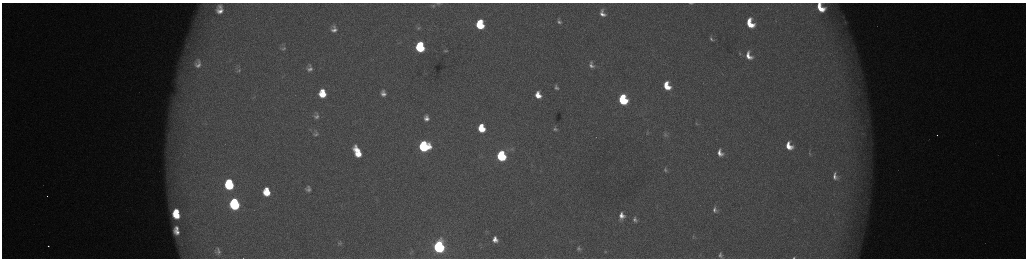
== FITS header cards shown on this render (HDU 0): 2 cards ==
NAXIS1  =                 2048 /fastest changing axis
NAXIS2  =                  512 /next to fastest changing axis

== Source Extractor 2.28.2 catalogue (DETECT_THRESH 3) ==
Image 2048 x 512 px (HDU 0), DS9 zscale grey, zoomed out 1/2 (1 PNG px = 2 x 2 image px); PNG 1028 x 260 px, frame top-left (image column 1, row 511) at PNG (2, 3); no overlay
Background 173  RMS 1.9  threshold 5.81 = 3 sigma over >= 5 px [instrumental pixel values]
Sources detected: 76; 6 cannot appear on this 1/2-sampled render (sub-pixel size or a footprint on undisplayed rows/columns) and are not listed; the other 70 listed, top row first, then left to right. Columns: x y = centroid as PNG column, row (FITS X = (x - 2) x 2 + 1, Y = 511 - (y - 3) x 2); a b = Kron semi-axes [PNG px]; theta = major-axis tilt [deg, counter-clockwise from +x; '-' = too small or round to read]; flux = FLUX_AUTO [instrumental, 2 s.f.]
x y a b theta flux
438 3 6 3 0 550
691 3 8 3 -5 920
433 6 6 3 -4 500
820 8 9 5 -54 8900
220 10 12 9 86 5300
602 13 9 6 -68 2900
559 21 9 6 -66 1800
845 21 6 2 -65 480
750 23 9 6 -67 12000
480 25 7 6 - 23000
418 28 5 3 - 510
334 29 11 9 -84 3800
711 39 10 5 -59 1400
187 47 6 4 57 1000
420 47 7 6 - 37000
283 49 9 6 5 1300
445 51 3 2 - 340
740 54 6 4 -76 610
749 56 11 7 -66 5200
197 64 17 12 -89 7100
591 65 10 7 -68 2600
309 68 11 8 90 2700
239 70 7 5 29 930
667 86 8 6 -67 10000
556 87 10 7 -79 1900
383 93 6 5 - 2100
322 94 7 6 - 10000
538 95 8 6 -74 5800
623 100 7 6 - 42000
316 116 5 4 - 1200
426 118 6 5 - 2400
696 123 5 4 - 530
481 128 7 5 -74 12000
555 129 7 5 -68 1200
647 133 5 4 - 580
862 133 5 2 - 440
316 134 5 3 - 760
665 134 8 7 - 1500
937 135 2 1 - 490
424 146 7 7 - 59000
789 146 9 6 -63 6900
512 149 6 4 5 650
357 152 11 5 -65 10000
720 153 8 6 -67 3200
809 153 7 3 -79 620
501 156 7 5 -74 51000
665 169 8 5 -82 1100
835 176 9 5 -73 2100
229 184 8 6 -82 36000
308 189 5 5 - 1500
266 192 8 7 - 12000
235 204 8 6 -81 62000
715 210 8 6 -73 1700
177 211 5 3 - 3900
176 215 7 5 -42 10000
622 216 9 7 83 3900
635 220 8 6 -68 1700
177 228 4 3 - 1400
177 232 7 5 -38 3000
693 236 8 3 85 670
495 239 7 6 - 3300
340 243 5 5 - 770
48 246 2 2 - 2100
439 247 7 6 - 130000
579 248 4 3 - 730
218 249 5 4 - 540
219 252 9 6 -4 1300
411 252 7 4 1 700
720 255 5 4 - 1200
794 257 3 2 - 410
At the frame edge (FLAGS 8, measured only in part): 4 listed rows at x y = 438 3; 691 3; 820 8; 794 257
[6 sub-pixel or undisplayed-footprint detections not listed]